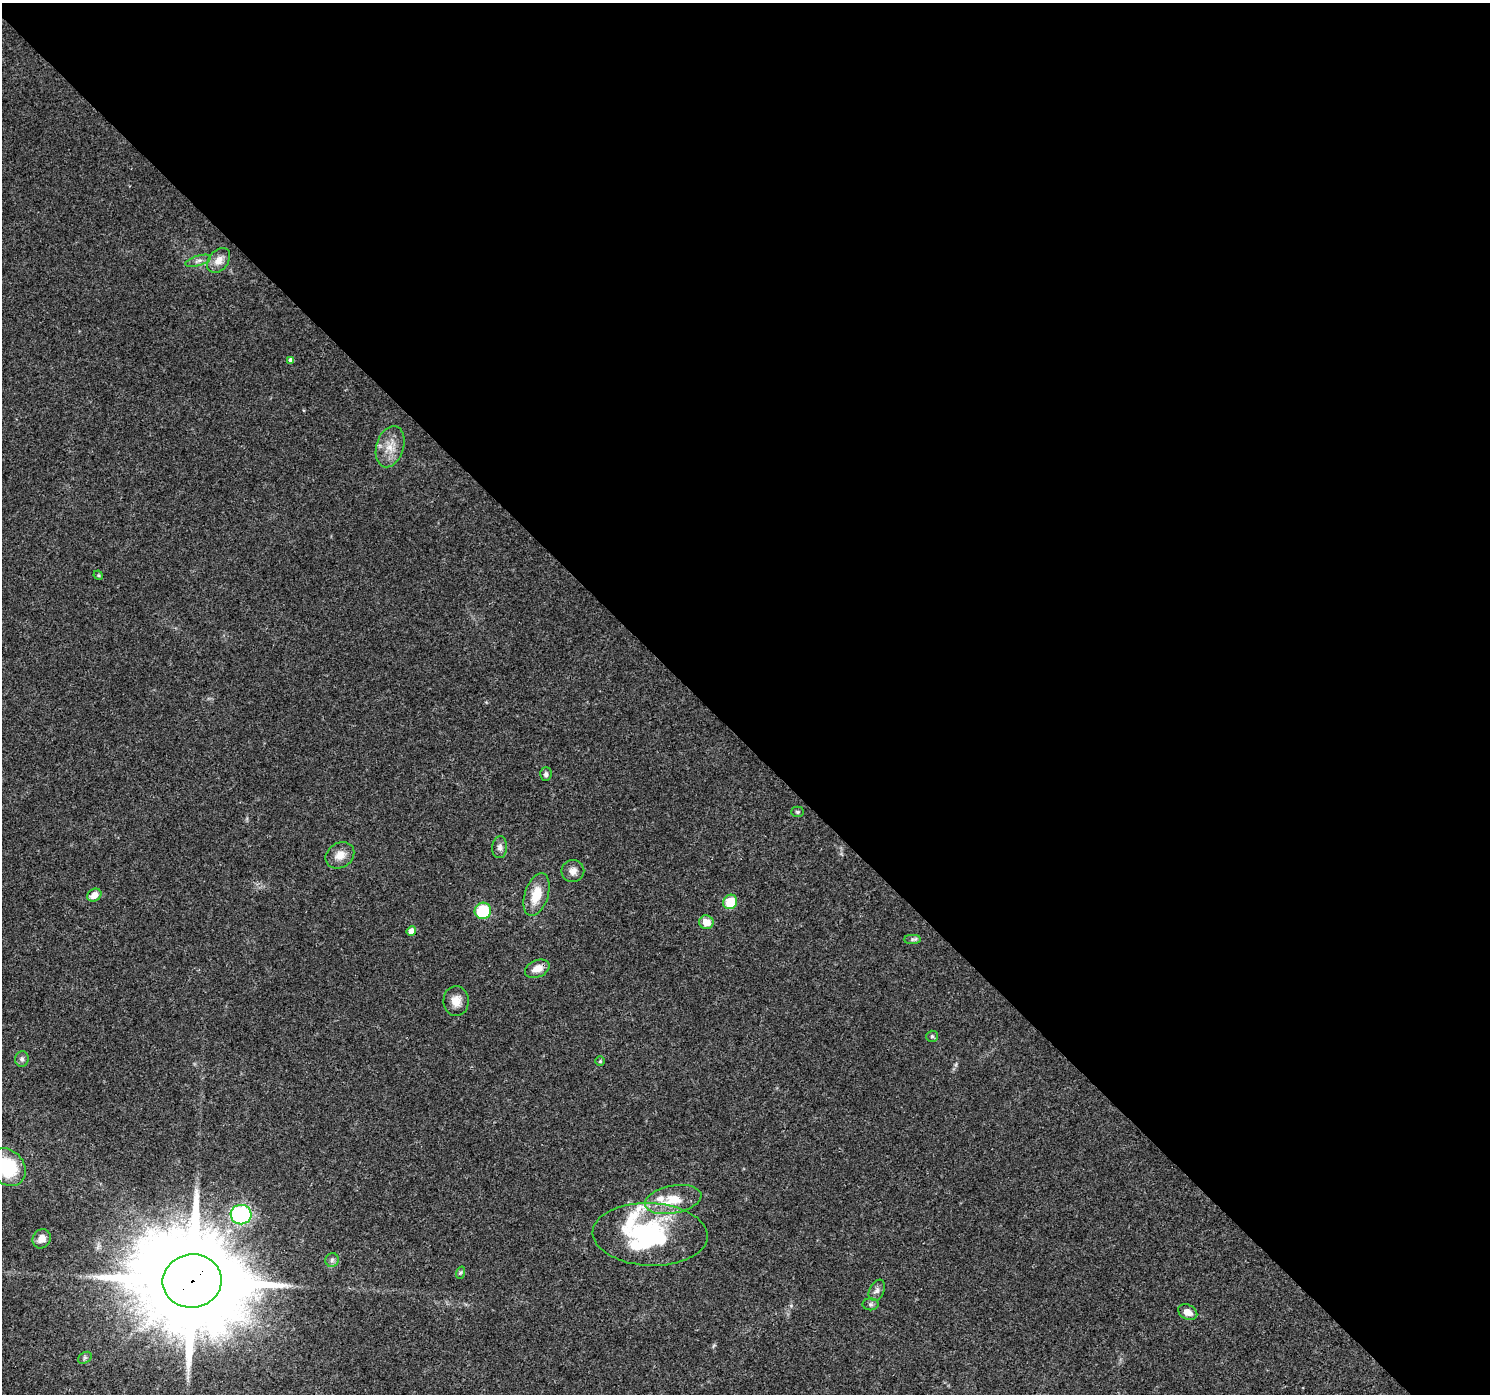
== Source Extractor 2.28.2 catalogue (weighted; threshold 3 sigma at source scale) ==
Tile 8 of 4 x 4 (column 4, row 2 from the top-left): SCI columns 4540-6027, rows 3075-4466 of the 6098 x 6083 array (HDU 1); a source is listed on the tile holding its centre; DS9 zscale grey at full resolution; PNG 1492 x 1396 px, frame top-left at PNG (2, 3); each listed source drawn as its Kron ellipse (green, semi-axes under 4 px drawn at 4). Shown black and unused: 53% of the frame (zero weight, under 3 of 4 exposures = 7% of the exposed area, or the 3 px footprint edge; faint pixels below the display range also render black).
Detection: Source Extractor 2.28.2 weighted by HDU 2 'WHT'; one run over the whole footprint, this tile lists its part. Background 0.0386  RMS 0.0038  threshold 0.0172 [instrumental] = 3 sigma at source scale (4.5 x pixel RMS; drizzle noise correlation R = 1.50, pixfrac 1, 0.0396/0.0396 arcsec/px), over >= 5 px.
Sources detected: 37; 1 inside a brighter object's white glare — neither listed nor drawn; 2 inside a brighter listed object's ellipse — not listed separately; the other 34 listed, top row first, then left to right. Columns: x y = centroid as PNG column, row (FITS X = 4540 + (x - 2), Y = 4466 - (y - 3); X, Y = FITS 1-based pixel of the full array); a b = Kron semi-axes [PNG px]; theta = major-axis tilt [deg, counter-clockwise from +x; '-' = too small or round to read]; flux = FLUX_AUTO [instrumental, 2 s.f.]
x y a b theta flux
218 260 14 9 50 3.8
198 261 13 5 16 1.6
291 360 4 4 - 1.5
390 447 21 13 73 5.9
98 575 5 4 - 0.38
546 774 6 6 - 1
797 812 6 5 - 0.61
500 847 11 7 85 1.6
340 855 15 12 34 4.2
573 871 11 11 - 2.3
94 895 7 6 - 3.7
537 895 22 11 72 8.4
730 902 7 7 - 10
483 911 8 8 - 16
706 922 7 7 - 4.8
411 931 5 4 - 3.5
912 939 8 4 0 0.86
537 969 13 8 25 3.9
456 1001 15 12 -87 4.1
932 1036 6 5 - 0.69
22 1059 8 7 - 1.1
600 1061 5 4 - 0.5
7 1167 20 16 -49 23
673 1200 29 14 11 11
241 1215 10 10 - 45
650 1234 57 31 -2 46
42 1239 10 9 - 3.2
332 1260 7 6 - 1
460 1273 6 4 71 0.53
192 1281 29 26 7 9300
877 1290 11 7 65 1.6
870 1304 8 6 0 1
1188 1312 10 7 -29 3.2
85 1358 7 5 33 0.83
Overlapping masked pixels (flux is a lower limit): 1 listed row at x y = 192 1281
Isophote crosses this tile's border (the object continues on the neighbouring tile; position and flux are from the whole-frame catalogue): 1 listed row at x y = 7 1167